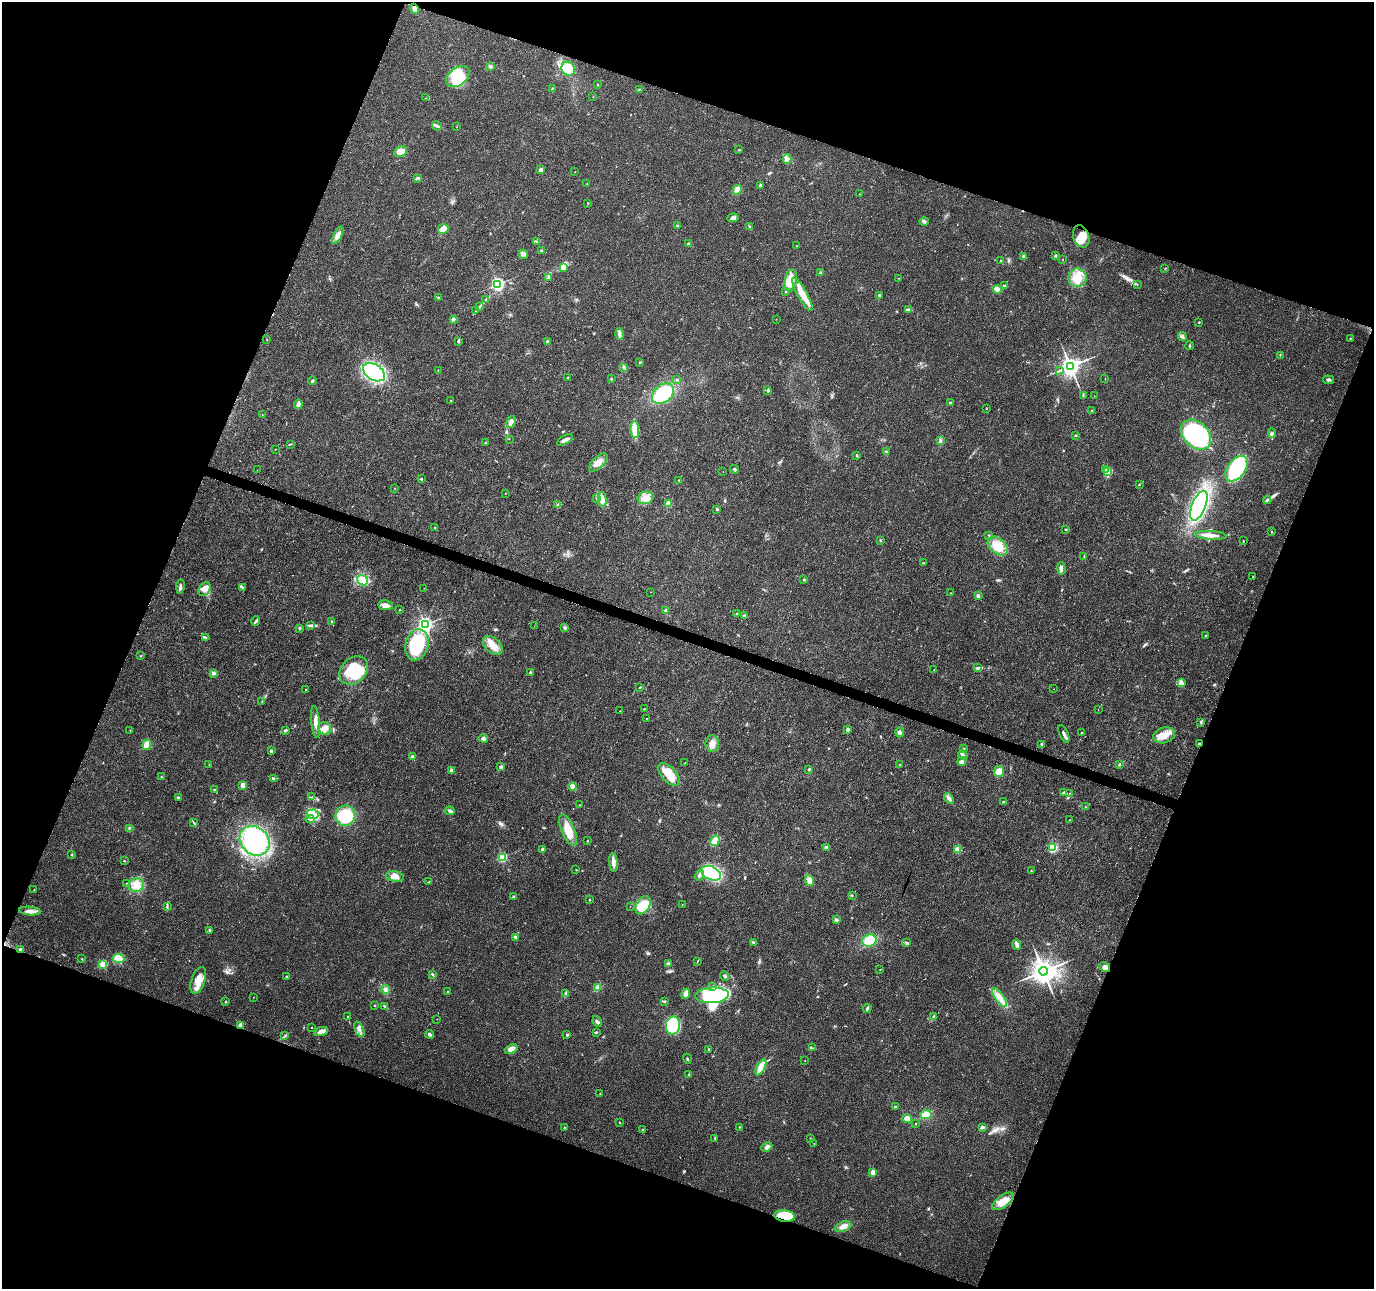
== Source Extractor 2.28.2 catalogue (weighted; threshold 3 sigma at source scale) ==
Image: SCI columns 7-5493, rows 216-5362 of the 5505 x 5644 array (HDU 1 of 3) = the unmasked area's bounding box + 8 px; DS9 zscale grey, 4 x 4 block average (1 PNG px = mean of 4 x 4 image px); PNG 1376 x 1291 px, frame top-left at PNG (2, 2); each listed source drawn as its Kron ellipse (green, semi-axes under 4 px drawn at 4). Shown black and unused: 41% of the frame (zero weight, under 3 of 4 exposures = <1% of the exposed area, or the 3 px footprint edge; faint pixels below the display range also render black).
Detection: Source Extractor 2.28.2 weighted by HDU 2 'WHT'. Background 0.0261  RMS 0.0033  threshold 0.0148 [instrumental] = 3 sigma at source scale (4.5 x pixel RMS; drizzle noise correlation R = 1.50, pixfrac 1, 0.0396/0.0396 arcsec/px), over >= 5 px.
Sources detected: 349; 6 inside a brighter object's white glare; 2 cosmic-ray / hot-pixel residue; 1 long thin detection or spike segment (spike, bleed or trail) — neither listed nor drawn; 5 coinciding with a brighter row at this scale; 9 inside a brighter listed object's ellipse — not listed separately; the other 326 listed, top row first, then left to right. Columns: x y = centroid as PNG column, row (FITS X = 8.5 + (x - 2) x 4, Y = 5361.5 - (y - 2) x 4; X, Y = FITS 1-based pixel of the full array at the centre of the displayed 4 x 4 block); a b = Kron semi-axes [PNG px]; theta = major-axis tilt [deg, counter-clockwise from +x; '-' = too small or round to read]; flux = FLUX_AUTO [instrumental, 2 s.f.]
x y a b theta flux
414 9 5 3 - 6.9
491 67 2 2 - 1.6
568 69 7 6 - 37
458 76 13 8 38 76
597 85 2 2 - 1.2
552 88 2 2 - 1.2
639 89 2 2 - 1.4
593 96 2 2 - 0.45
425 98 2 2 - 0.5
437 126 5 3 - 4.3
457 127 2 2 - 0.62
739 150 3 2 - 1.3
400 152 7 5 26 18
787 159 5 4 - 7
540 170 4 3 - 6.4
575 172 2 2 - 0.56
417 179 4 3 - 2.8
587 184 3 2 - 0.95
760 185 3 2 - 2.2
737 190 5 4 - 17
859 194 2 2 - 0.77
588 203 2 2 - 1.1
733 218 5 3 - 7
924 222 5 2 - 2.9
677 225 2 2 - 1.2
749 227 2 2 - 0.75
443 229 5 5 - 17
338 235 9 4 65 12
1081 236 11 8 -71 30
536 241 2 2 - 1.1
688 244 2 2 - 8.6
796 246 2 2 - 0.38
541 251 3 2 - 2.1
523 254 5 4 - 8.7
1055 256 2 2 - 1.2
1024 257 3 2 - 5
1062 259 2 2 - 0.5
1001 261 2 2 - 4.5
563 267 4 3 - 4.2
1165 268 2 2 - 0.67
820 273 2 2 - 3.2
548 278 2 2 - 0.7
898 278 2 2 - 0.5
1077 278 9 9 - 34
791 280 11 6 78 23
498 284 3 3 - 390
1137 284 2 2 - 0.56
1005 285 3 2 - 3
997 289 4 2 - 22
786 291 2 2 - 3.1
802 294 19 5 -61 38
879 295 3 2 - 2
438 298 2 2 - 1.1
486 300 3 2 - 2
479 307 4 2 - 2
909 309 3 2 - 1.9
476 310 2 2 - 0.77
453 319 2 2 - 17
776 319 2 2 - 0.44
1199 322 2 2 - 1.1
619 334 6 4 -88 6.1
1182 337 4 4 - 5
1350 338 2 2 - 1
267 340 2 2 - 0.68
547 341 3 2 - 1.7
458 342 3 2 - 2.5
1190 346 4 2 - 1.8
1280 355 2 2 - 0.69
639 363 2 2 - 0.77
1070 366 3 3 - 1200
624 367 3 2 - 1.4
438 370 2 2 - 0.58
1060 370 2 2 - 0.82
374 372 12 7 -32 300
568 378 2 2 - 2.7
611 379 2 2 - 2.1
677 379 2 2 - 1.7
1105 379 2 2 - 0.85
1328 380 6 3 -6 4.6
312 381 4 2 - 3.3
768 390 2 2 - 1.6
663 394 12 8 39 92
1083 395 3 2 - 1.6
1094 396 2 2 - 0.38
450 401 2 2 - 0.8
950 402 3 2 - 2
298 404 5 3 - 7.6
986 408 2 2 - 0.85
1092 411 2 2 - 3.1
262 415 2 2 - 0.42
511 422 6 3 73 11
635 430 8 3 -86 36
1272 433 5 3 - 3.6
1196 435 17 12 -45 270
1076 436 2 2 - 1.2
509 439 2 2 - 0.43
565 440 9 3 31 8.9
940 441 3 2 - 1.6
486 442 3 2 - 1.4
290 444 3 2 - 1.5
275 449 2 2 - 0.6
886 452 4 2 - 1.2
857 455 2 2 - 2.3
598 462 12 5 45 17
734 469 4 2 - 3.1
1106 469 2 2 - 1
1237 469 14 8 53 150
257 470 2 2 - 0.44
723 472 2 2 - 0.44
1108 472 3 2 - 2.7
421 479 2 2 - 6
679 480 3 2 - 1.6
1139 484 3 2 - 1.4
395 488 2 2 - 2.2
505 493 2 2 - 0.73
646 498 8 6 14 18
597 499 2 2 - 1.3
602 499 7 3 -90 8.5
1267 500 4 2 - 2.5
668 503 2 2 - 55
558 504 4 2 - 2.7
1199 506 16 7 68 330
717 509 3 2 - 2.2
434 527 2 2 - 1.1
1066 529 2 2 - 1.2
1271 532 3 2 - 1.2
989 535 3 2 - 1.4
1210 535 16 3 -4 16
880 540 2 2 - 1.3
1243 540 2 2 - 0.62
998 546 11 7 -39 30
1084 556 2 2 - 1
923 563 2 2 - 2
1061 569 6 3 -86 7.2
1253 577 2 2 - 0.9
362 580 6 4 -39 12
804 580 3 2 - 1
180 586 7 2 81 4
242 588 2 2 - 1.3
424 588 2 2 - 0.4
204 589 7 5 57 13
650 592 2 2 - 3
951 593 2 2 - 0.87
978 596 3 2 - 4.2
386 605 7 5 -9 12
399 609 2 2 - 1.8
665 610 3 2 - 2.3
737 614 2 2 - 2.8
744 616 2 2 - 15
256 621 5 2 - 3.3
332 622 3 2 - 1.9
311 625 4 2 - 3.1
425 625 3 3 - 690
534 626 2 2 - 0.31
299 628 3 2 - 2.5
564 628 4 3 - 2.9
1205 635 2 2 - 0.9
205 637 3 2 - 1.7
417 645 16 11 75 140
493 645 11 7 -41 22
141 656 2 2 - 0.82
977 668 4 3 - 3.7
934 669 2 2 - 0.79
354 670 16 12 41 79
530 672 2 2 - 3.9
213 673 3 3 - 4.4
1181 683 3 2 - 3.2
640 687 2 2 - 0.72
306 689 2 2 - 0.81
1054 689 2 2 - 0.45
262 701 2 2 - 1.8
644 709 3 2 - 1.4
1098 710 2 2 - 1.5
620 711 2 2 - 0.64
646 718 2 2 - 0.79
315 722 16 3 -84 14
1201 722 3 2 - 1.7
325 728 7 6 - 12
848 729 2 2 - 18
285 730 3 2 - 3.5
130 731 2 2 - 0.61
900 732 5 4 - 5.4
1081 732 2 2 - 2.1
1064 734 10 2 -66 7.1
1164 735 11 7 16 23
483 738 4 3 - 5
712 744 8 6 -86 15
1042 744 2 2 - 3.3
1199 744 2 2 - 13
147 745 5 4 - 16
963 749 2 2 - 1.2
271 751 2 2 - 12
963 755 5 2 - 2.8
412 757 2 2 - 21
962 762 4 3 - 5.7
685 763 2 2 - 0.76
209 764 2 2 - 0.45
1119 764 2 2 - 5.5
900 765 2 2 - 0.88
501 767 3 3 - 3.7
809 769 3 2 - 2.1
452 770 4 3 - 4.6
999 771 5 5 - 20
669 774 14 7 -46 30
162 777 3 2 - 1.6
273 778 3 2 - 2.1
243 785 2 2 - 39
573 787 4 3 - 16
215 790 4 2 - 2.2
1064 792 3 2 - 2.9
1070 793 2 2 - 0.64
178 797 3 2 - 3.6
312 797 2 2 - 1.2
949 798 6 3 -50 6.1
1003 801 3 2 - 1.5
579 805 2 2 - 0.68
1085 807 2 2 - 0.78
450 811 5 3 - 5.5
313 814 6 4 4 12
345 816 10 10 - 94
310 819 4 3 - 3.5
1069 820 2 2 - 0.54
194 823 4 2 - 2.2
129 828 2 2 - 0.94
568 830 17 6 -66 34
255 841 16 13 -45 260
587 841 2 2 - 3.7
715 841 5 3 - 36
826 848 2 2 - 20
1053 848 2 2 - 190
543 849 3 3 - 2.9
958 849 4 3 - 17
72 855 3 2 - 1.4
502 857 2 2 - 180
124 861 3 2 - 1
613 862 9 3 -85 11
576 870 2 2 - 0.99
1031 871 2 2 - 1.1
711 873 10 6 -25 180
699 875 5 3 - 4.8
395 876 9 5 -10 13
809 881 5 4 - 7.5
429 882 3 2 - 1.1
126 883 2 2 - 0.83
136 885 8 7 - 18
34 890 2 2 - 0.74
852 895 2 2 - 0.92
513 896 4 2 - 2.2
590 900 2 2 - 3.7
643 905 10 7 61 51
682 905 2 2 - 0.69
167 906 2 2 - 1.1
630 906 2 2 - 0.44
30 911 10 4 -5 13
836 920 4 3 - 3.5
210 930 3 2 - 2.4
515 937 3 3 - 3
869 940 7 6 - 39
753 942 3 2 - 2
907 943 3 3 - 2.9
1017 944 5 3 - 7.1
20 949 4 2 - 2.1
119 958 6 4 -3 29
82 959 2 2 - 0.86
697 961 2 2 - 0.66
668 963 3 2 - 2.3
103 964 2 2 - 110
1105 967 6 4 -31 7.1
880 969 2 2 - 0.67
1043 971 4 4 - 2100
432 974 2 2 - 1.2
286 976 2 2 - 2
725 976 5 2 - 2.8
198 980 14 6 71 25
713 986 3 2 - 2
597 988 3 2 - 1.6
386 990 4 3 - 4.5
447 992 2 2 - 2.3
565 994 4 3 - 3.2
686 994 5 3 - 10
712 995 16 8 3 110
253 997 2 2 - 0.45
999 997 11 4 -54 16
664 1001 3 2 - 1.6
225 1002 2 2 - 7.5
374 1006 2 2 - 1.4
385 1006 4 2 - 2.6
867 1008 5 2 - 3.4
933 1016 4 2 - 1.6
348 1017 2 2 - 1.2
437 1019 2 2 - 0.48
597 1022 6 3 -54 3.6
240 1025 4 3 - 7
673 1026 9 7 81 110
311 1028 2 2 - 2.1
359 1029 8 2 -67 5.8
321 1032 7 4 18 8.7
596 1032 3 2 - 1.9
430 1034 4 3 - 3.8
285 1035 3 2 - 1.4
567 1035 3 2 - 2
812 1048 2 2 - 0.93
511 1049 7 4 23 14
708 1049 3 2 - 1.3
687 1059 5 2 - 1.7
805 1061 2 2 - 0.76
761 1067 9 4 62 27
689 1075 3 2 - 1.8
600 1094 2 2 - 0.63
895 1107 2 2 - 5.5
926 1115 5 4 - 18
907 1119 5 3 - 12
620 1123 2 2 - 1.2
916 1123 2 2 - 1.4
740 1127 3 2 - 1.5
982 1127 3 2 - 4.5
564 1128 2 2 - 4.3
643 1130 3 2 - 1.3
715 1138 3 2 - 1.8
810 1138 2 2 - 0.84
814 1143 2 2 - 0.66
767 1147 6 4 25 6.4
873 1172 2 2 - 36
1003 1201 13 6 35 25
785 1216 10 5 -6 83
843 1226 8 4 21 12
Overlapping masked pixels (flux is a lower limit): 4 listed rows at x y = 414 9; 1199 744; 20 949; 785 1216
Diffuse or blended objects may show on this block-average render without a row.